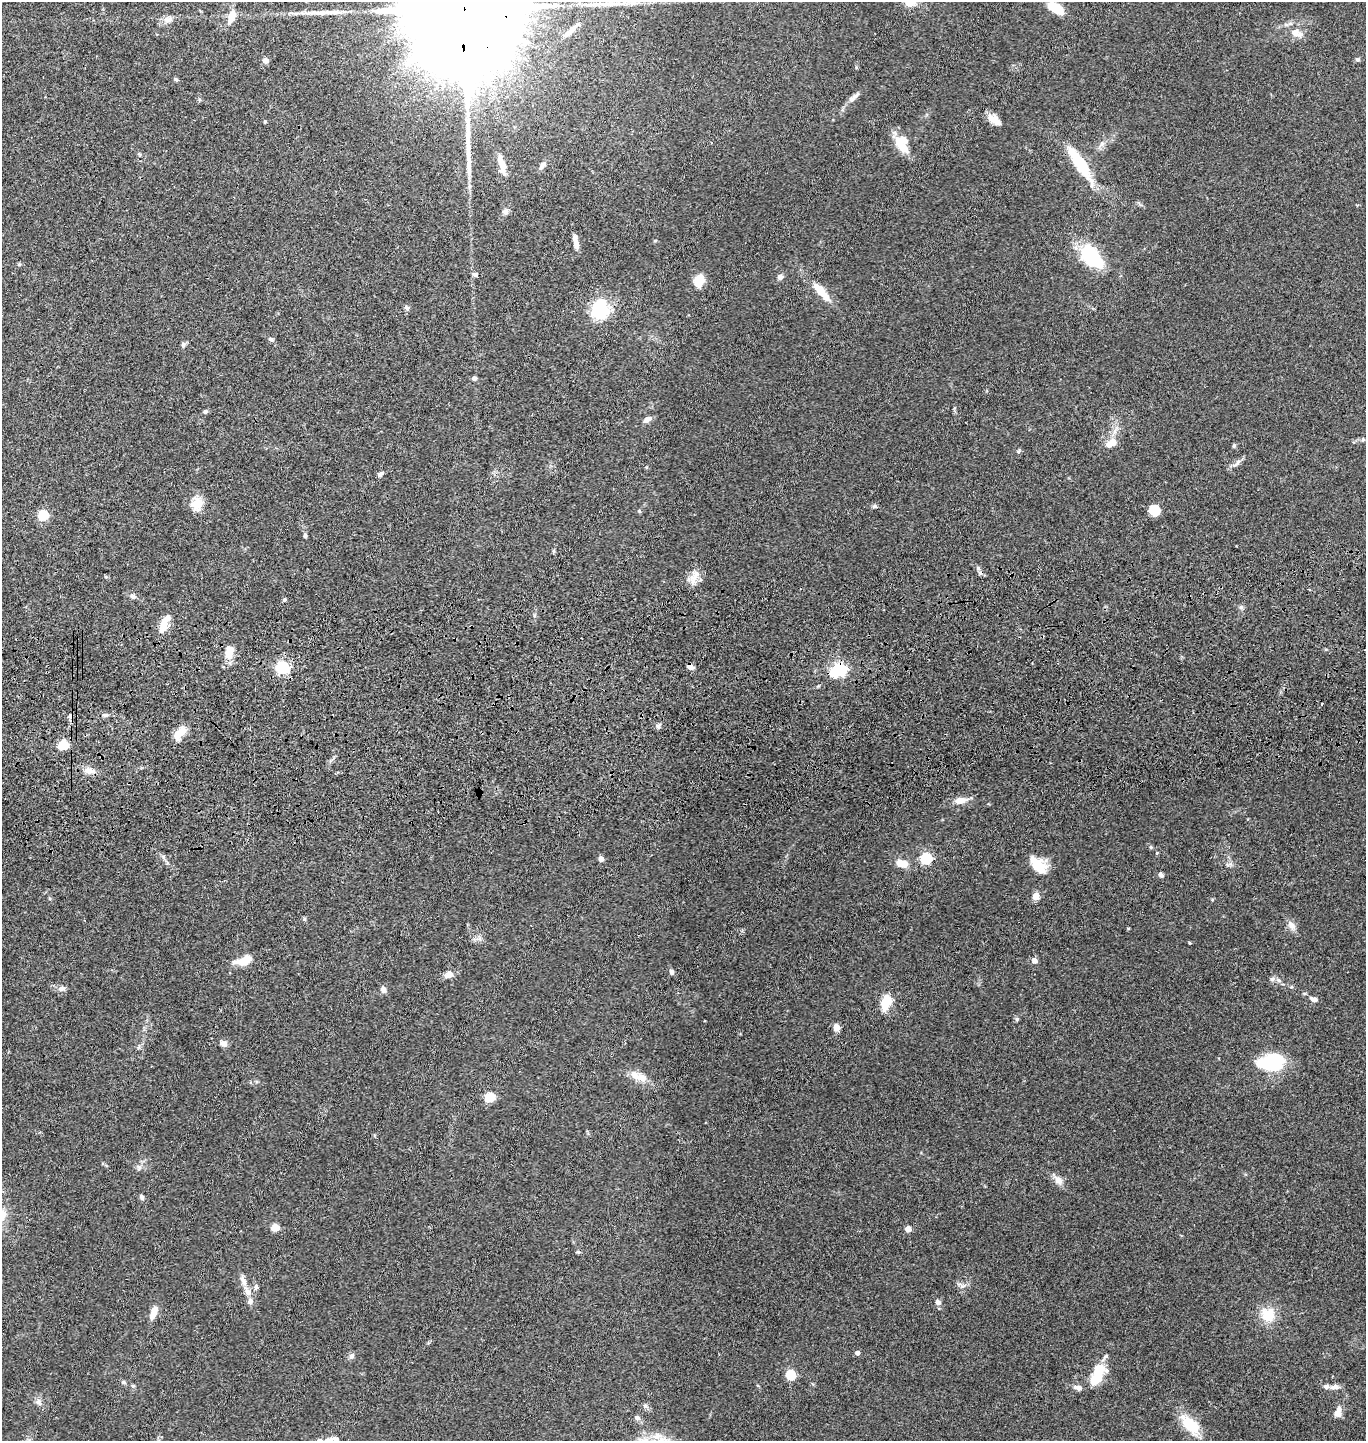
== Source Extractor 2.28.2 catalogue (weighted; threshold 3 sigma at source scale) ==
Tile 5 of 3 x 3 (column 2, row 2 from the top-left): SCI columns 1507-2870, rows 1555-2993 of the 4367 x 4546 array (HDU 1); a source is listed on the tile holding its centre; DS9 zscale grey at full resolution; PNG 1368 x 1443 px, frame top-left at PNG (2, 2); no overlay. Shown black and unused: <1% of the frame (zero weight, under 3 of 4 exposures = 6% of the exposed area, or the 3 px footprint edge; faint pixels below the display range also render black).
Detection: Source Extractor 2.28.2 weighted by HDU 2 'WHT'; one run over the whole footprint, this tile lists its part. Background 0.0845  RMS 0.0061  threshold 0.0274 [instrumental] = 3 sigma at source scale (4.5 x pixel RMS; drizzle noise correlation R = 1.50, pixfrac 1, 0.05/0.05 arcsec/px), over >= 5 px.
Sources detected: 128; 1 inside a brighter object's white glare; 1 cosmic-ray / hot-pixel residue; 3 long thin detections or spike segments (spike, bleed or trail) — not listed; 7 inside a brighter listed object's ellipse — not listed separately; the other 116 listed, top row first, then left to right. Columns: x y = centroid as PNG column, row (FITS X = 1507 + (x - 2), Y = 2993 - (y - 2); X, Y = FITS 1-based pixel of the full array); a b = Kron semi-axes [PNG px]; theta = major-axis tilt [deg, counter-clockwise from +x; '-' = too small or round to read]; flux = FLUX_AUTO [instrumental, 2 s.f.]
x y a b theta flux
910 2 16 12 2 7.5
464 7 64 22 89 53000
1056 8 15 7 -31 19
232 17 18 8 70 6.9
168 19 14 8 20 3.8
571 30 19 6 42 4.7
1296 33 21 10 -21 6.4
1357 59 8 4 8 0.99
265 60 5 4 - 4.7
852 99 12 7 51 2.9
994 120 18 9 -36 5.7
265 121 4 3 - 0.76
903 148 19 10 -47 9.7
139 154 6 3 -70 0.64
1080 163 44 13 -57 28
502 165 21 6 -74 7.2
542 166 11 5 58 2.4
505 212 8 8 - 1.9
655 241 5 3 - 0.59
576 242 16 5 -79 4.5
1092 257 21 11 -48 59
19 264 5 5 - 0.75
475 274 7 6 - 1.3
780 277 6 6 - 2.7
699 280 16 11 70 7.4
821 291 28 9 -49 12
407 308 8 6 -52 1.3
600 309 25 21 86 26
271 339 7 5 -20 1.3
183 344 7 6 - 1.3
474 378 5 5 - 1.5
205 411 6 5 - 1.2
647 419 11 7 34 2.9
1363 439 5 5 - 0.86
1112 443 15 9 24 6.7
1234 446 6 4 69 0.9
1018 451 6 5 - 0.88
1236 464 18 5 41 2.7
646 467 5 3 - 0.6
380 474 7 5 33 1.9
197 504 18 15 79 8.7
874 506 6 5 - 1.2
1154 510 10 9 - 10
639 511 5 4 - 0.79
43 515 5 5 - 42
305 535 6 5 - 0.93
978 568 6 5 - 1.2
694 577 23 10 70 6.4
133 596 8 6 -28 1.9
284 600 5 4 - 0.95
1241 607 6 6 - 1.3
163 627 14 8 77 8.8
229 652 17 10 75 8.9
282 667 6 5 - 110
690 667 8 5 -20 2.8
839 669 6 6 - 130
832 674 7 6 - 5.3
1322 704 3 2 - 0.51
105 715 8 5 9 1.4
658 726 7 5 -75 1.5
180 733 20 9 51 8.4
63 745 5 5 - 45
89 770 13 9 -18 4.7
960 800 13 8 7 5.9
1151 847 5 5 - 0.72
1157 853 5 3 - 0.54
163 857 6 5 - 1.2
926 858 5 5 - 65
601 859 4 4 - 3.8
902 863 12 8 -19 7.7
1038 865 21 12 -47 14
1161 875 7 5 -64 1.5
1036 896 8 7 - 4.5
1292 925 13 8 -45 3.4
479 938 7 4 -72 1.4
1189 943 4 3 - 0.51
245 960 17 10 30 7.9
1034 961 7 6 - 2.8
672 972 8 5 -66 1.6
449 974 11 9 32 3.7
1279 980 8 5 -27 1.7
62 988 10 7 5 2.5
383 989 9 7 -71 2.3
1314 999 9 5 -20 2.9
886 1002 16 9 72 14
1017 1019 6 5 - 0.99
837 1027 8 7 - 3.3
224 1044 10 7 -25 2.4
1271 1062 16 11 13 75
638 1076 27 10 -22 8.2
489 1097 5 5 - 36
139 1168 9 6 -88 1.8
1058 1180 12 8 -55 4.4
142 1197 8 5 -82 1.3
275 1227 10 9 - 4.1
908 1229 4 4 - 7.5
578 1252 6 5 - 0.83
243 1281 15 7 -70 3.8
963 1286 11 5 17 2.2
256 1287 8 6 83 1.5
250 1301 9 7 77 2.4
938 1302 8 6 -39 2.2
154 1312 14 6 69 7.1
1268 1315 14 14 - 15
857 1353 4 4 - 2.4
351 1356 8 6 66 1.9
790 1374 5 5 - 38
1096 1379 19 11 37 12
124 1382 6 5 - 1.2
1334 1387 13 6 7 3.3
1078 1388 11 6 -13 2.9
39 1402 10 8 -64 2.5
1338 1412 14 8 80 4.6
637 1418 7 6 - 2.1
1190 1424 31 15 -45 16
335 1439 13 7 4 2.3
Overlapping masked pixels (flux is a lower limit): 3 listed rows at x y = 464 7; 690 667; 839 669
Isophote crosses this tile's border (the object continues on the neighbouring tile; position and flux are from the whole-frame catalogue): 3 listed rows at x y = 910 2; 464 7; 335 1439
Unlisted compact peaks at least as high as the median listed source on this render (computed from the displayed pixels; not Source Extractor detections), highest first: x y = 1128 928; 304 919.